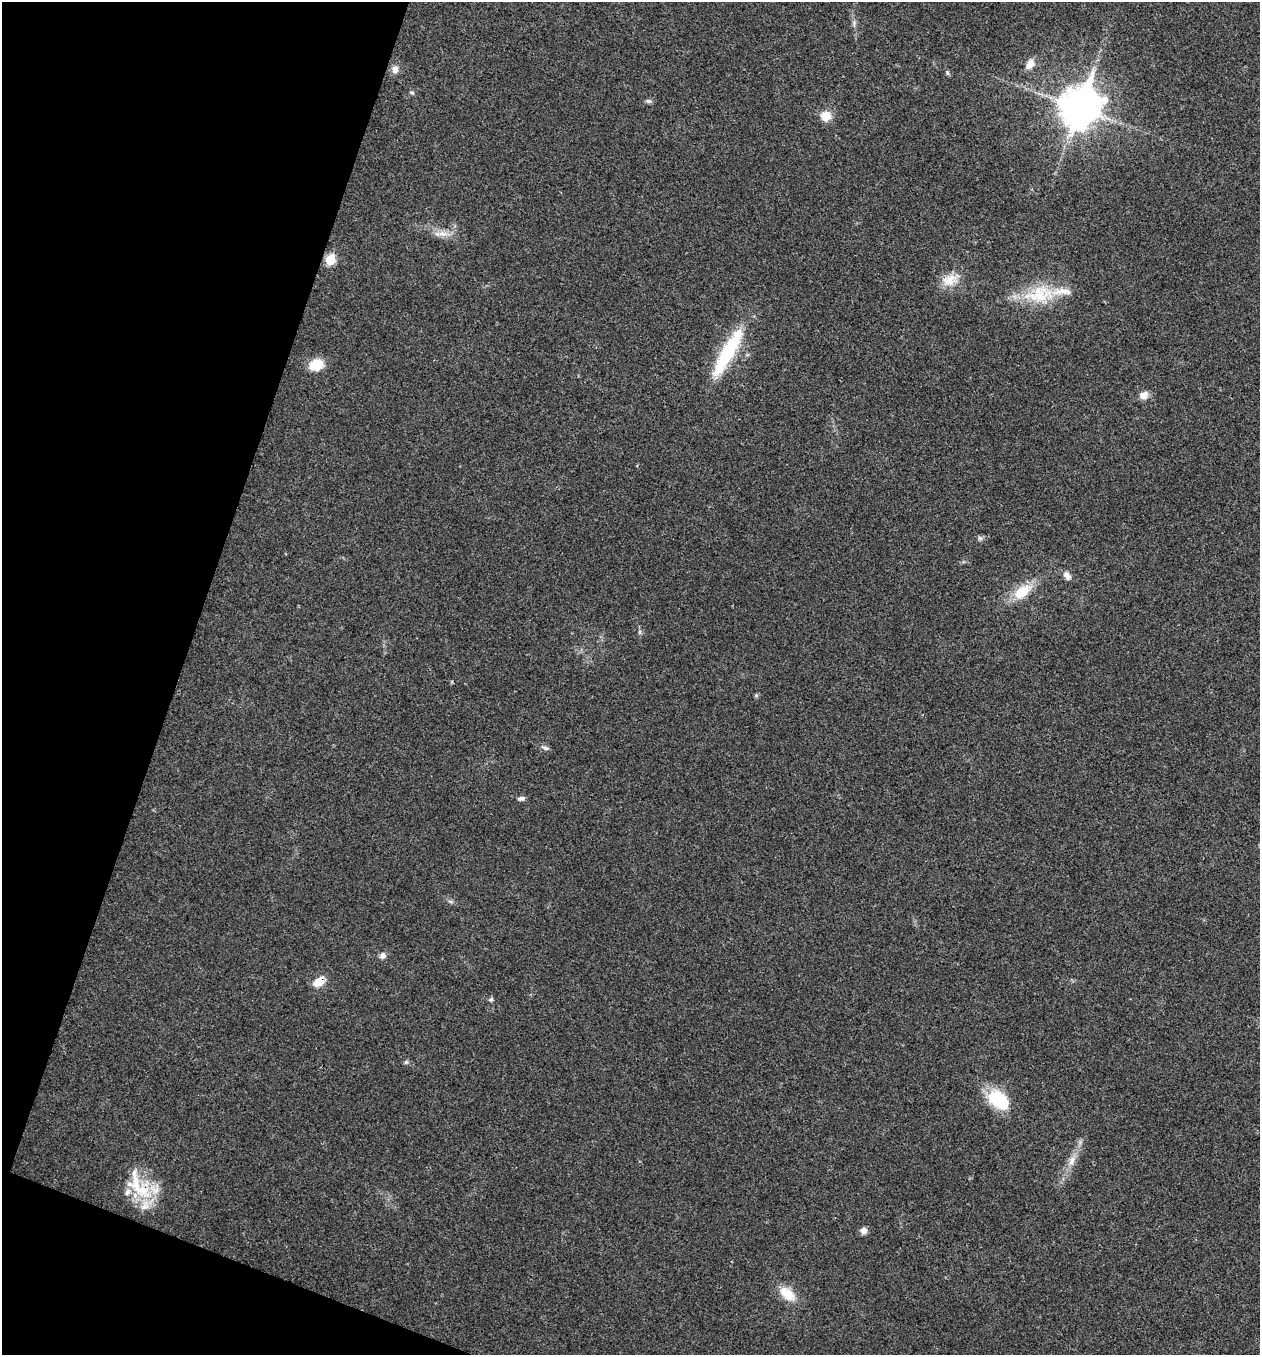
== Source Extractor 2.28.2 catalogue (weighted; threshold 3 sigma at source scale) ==
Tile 9 of 4 x 4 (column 1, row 3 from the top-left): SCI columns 135-1392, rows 1359-2711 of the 5433 x 5419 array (HDU 1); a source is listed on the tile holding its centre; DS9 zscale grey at full resolution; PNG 1262 x 1357 px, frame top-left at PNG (2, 2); no overlay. Shown black and unused: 17% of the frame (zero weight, under 3 of 4 exposures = <1% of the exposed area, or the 3 px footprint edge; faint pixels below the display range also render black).
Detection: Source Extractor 2.28.2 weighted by HDU 2 'WHT'; one run over the whole footprint, this tile lists its part. Background 0.0239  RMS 0.0041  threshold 0.0183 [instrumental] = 3 sigma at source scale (4.5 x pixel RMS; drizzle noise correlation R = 1.50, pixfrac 1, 0.05/0.05 arcsec/px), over >= 5 px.
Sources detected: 33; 4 inside a brighter listed object's ellipse — not listed separately; the other 29 listed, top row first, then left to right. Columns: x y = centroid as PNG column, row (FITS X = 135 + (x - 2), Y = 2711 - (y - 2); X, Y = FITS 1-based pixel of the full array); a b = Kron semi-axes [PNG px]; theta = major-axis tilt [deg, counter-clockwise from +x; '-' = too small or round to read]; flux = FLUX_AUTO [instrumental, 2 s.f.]
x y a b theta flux
1030 64 14 9 66 3.1
395 70 11 8 81 2.3
947 72 6 4 -72 0.62
412 93 6 4 -2 0.58
649 101 9 3 -4 0.77
1079 108 15 12 65 960
826 116 11 10 - 5.4
443 234 16 6 0 3.3
330 260 6 5 - 18
950 280 24 14 31 6.8
1039 294 46 22 11 20
724 359 63 14 61 27
316 365 14 11 19 9.8
1143 395 11 9 28 2.9
980 538 7 5 -42 0.9
1067 575 11 7 -53 2.2
1022 592 20 12 38 11
545 748 9 5 -21 1.1
521 799 10 6 6 1.2
450 901 6 4 -19 0.74
382 956 8 7 - 1.7
319 982 12 8 37 6
491 1000 6 5 - 0.75
406 1062 6 5 - 0.7
998 1100 29 18 -40 17
1072 1161 14 7 67 3.1
136 1184 39 24 -72 19
864 1231 7 7 - 2.2
787 1294 23 12 -41 7.7
Overlapping masked pixels (flux is a lower limit): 2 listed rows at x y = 319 982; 136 1184